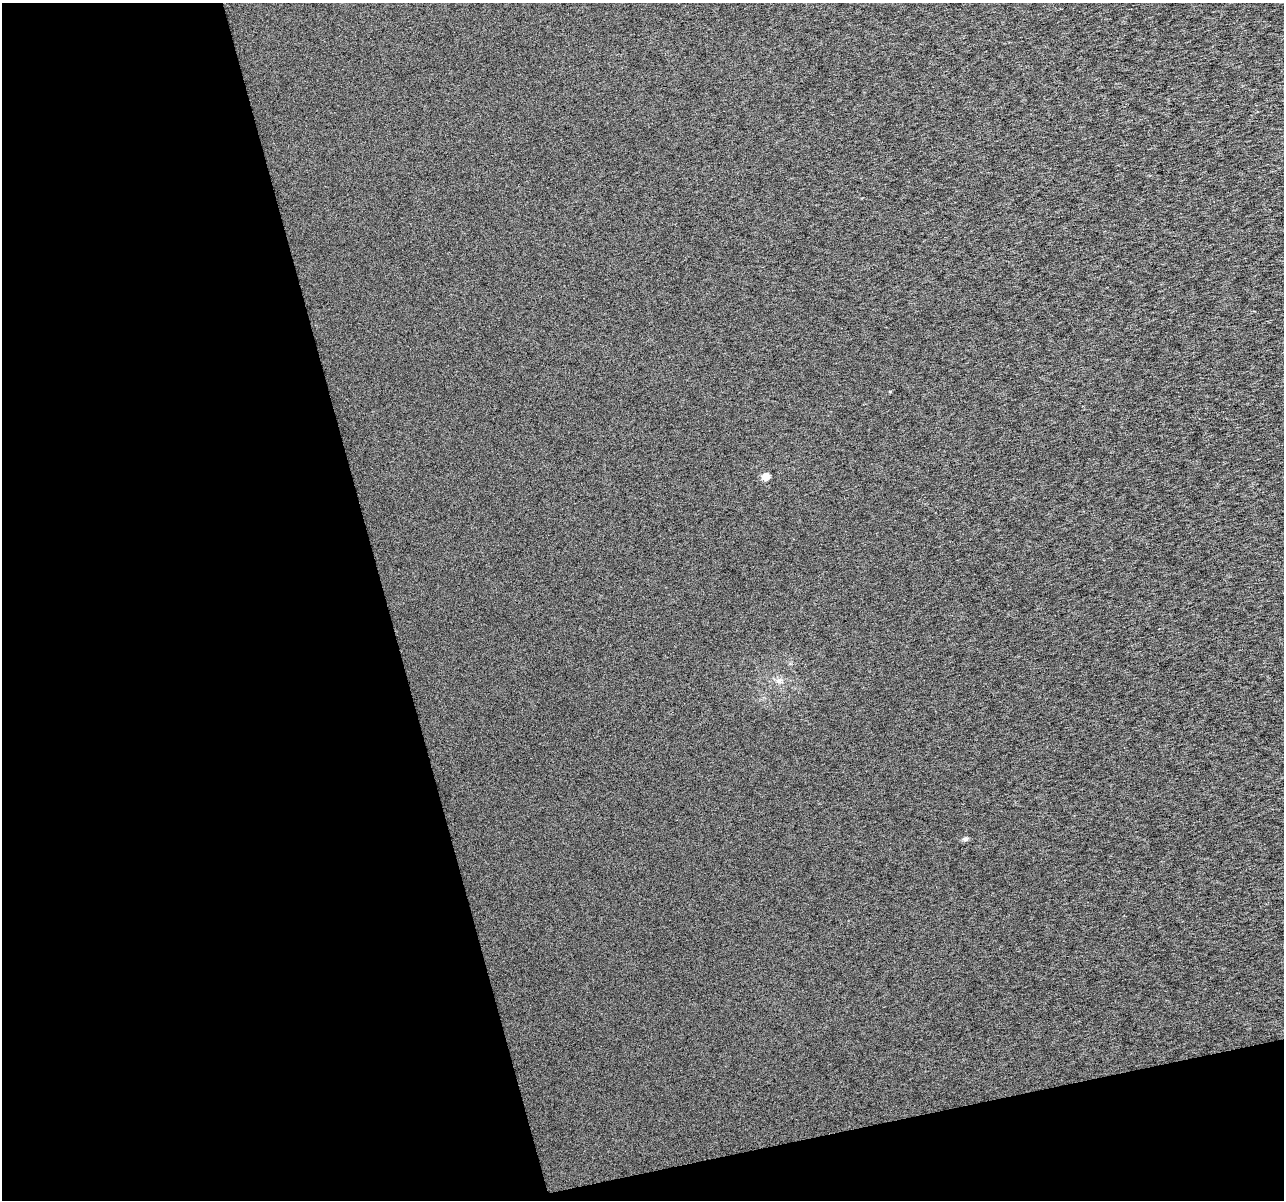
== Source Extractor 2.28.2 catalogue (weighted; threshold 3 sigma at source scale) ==
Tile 3 of 2 x 2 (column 1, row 2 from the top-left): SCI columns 1-1282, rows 32-1229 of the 2564 x 2474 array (HDU 1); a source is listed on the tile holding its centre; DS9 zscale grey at full resolution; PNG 1286 x 1202 px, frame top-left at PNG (2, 3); no overlay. Shown black and unused: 34% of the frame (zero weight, under 3 of 6 exposures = <1% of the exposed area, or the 3 px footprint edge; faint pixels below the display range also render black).
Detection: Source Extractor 2.28.2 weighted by HDU 2 'WHT'; one run over the whole footprint, this tile lists its part. Background 0.0262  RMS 0.063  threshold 0.257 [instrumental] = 3 sigma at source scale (4.09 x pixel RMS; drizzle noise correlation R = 1.36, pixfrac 0.8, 0.0396/0.0396 arcsec/px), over >= 5 px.
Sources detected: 3; all 3 listed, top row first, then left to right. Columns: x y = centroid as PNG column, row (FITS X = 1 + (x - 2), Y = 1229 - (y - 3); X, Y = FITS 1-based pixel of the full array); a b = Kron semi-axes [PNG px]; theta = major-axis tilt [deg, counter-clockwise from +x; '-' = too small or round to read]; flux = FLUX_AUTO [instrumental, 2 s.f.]
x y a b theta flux
766 476 5 5 - 110
779 681 7 4 -19 14
965 839 6 5 - 14